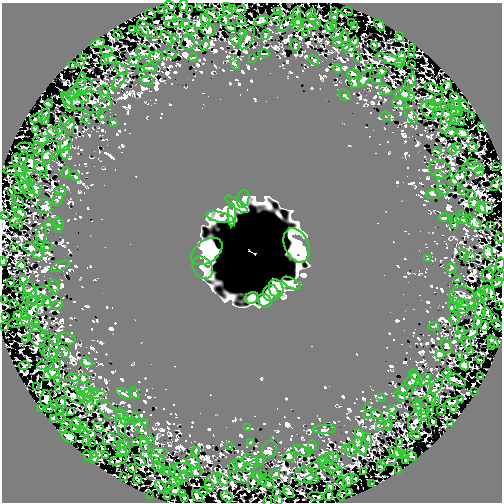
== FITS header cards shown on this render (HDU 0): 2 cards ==
NAXIS1  =                  500
NAXIS2  =                  500

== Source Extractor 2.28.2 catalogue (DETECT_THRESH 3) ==
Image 500 x 500 px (HDU 0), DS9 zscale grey, 1 PNG px = 1 image px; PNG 504 x 504 px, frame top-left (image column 1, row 500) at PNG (2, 3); each listed source drawn as its Kron ellipse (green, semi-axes under 4 px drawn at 4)
Background 26.5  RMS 5.2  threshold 15.6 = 3 sigma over >= 5 px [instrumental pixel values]
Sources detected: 478; all 478 listed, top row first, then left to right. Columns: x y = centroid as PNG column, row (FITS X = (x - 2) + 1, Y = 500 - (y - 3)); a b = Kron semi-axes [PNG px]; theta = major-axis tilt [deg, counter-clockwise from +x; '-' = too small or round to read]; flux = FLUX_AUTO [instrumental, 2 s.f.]
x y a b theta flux
170 6 6 2 -37 490
184 6 5 2 - 410
226 6 3 2 - 300
200 7 3 2 - 510
233 8 3 3 - 1300
189 9 3 2 - 290
241 10 5 2 - 750
162 11 3 2 - 240
228 11 5 4 - 920
277 12 3 2 - 340
297 12 4 3 - 580
334 12 3 2 - 220
347 12 6 3 -21 500
311 13 5 3 - 630
150 14 6 2 -25 220
213 15 7 3 -42 690
276 17 5 2 - 300
170 18 7 4 1 700
313 18 4 3 - 720
335 18 3 2 - 270
205 21 7 2 -68 340
225 21 5 3 - 330
242 21 4 2 - 270
261 21 7 3 22 1000
299 21 5 3 - 490
175 23 9 3 10 400
186 23 4 4 - 670
351 23 4 2 - 270
286 24 10 4 47 570
318 24 4 3 - 470
297 25 6 4 65 580
309 25 9 3 -18 520
333 25 3 2 - 340
379 25 7 3 -51 820
329 27 4 3 - 270
354 27 3 2 - 450
231 28 5 2 - 440
147 29 12 5 -39 1400
132 30 3 2 - 240
192 30 6 4 17 500
208 30 8 6 -18 750
143 31 7 4 -39 680
243 34 4 2 - 460
338 34 8 3 43 580
118 35 4 2 - 450
265 35 5 3 - 320
306 35 4 2 - 980
345 37 6 4 -78 510
400 37 5 3 - 590
167 38 8 3 -47 520
174 38 3 2 - 230
247 38 12 5 63 840
235 40 5 3 - 580
355 41 4 3 - 570
338 42 4 3 - 330
98 43 7 3 16 1200
188 43 7 6 - 1100
205 45 6 4 63 450
295 45 6 2 -79 430
374 46 3 2 - 800
345 47 3 2 - 360
349 49 6 3 2 480
412 49 3 2 - 290
107 52 6 5 - 970
143 52 7 5 -23 960
172 53 6 2 -46 250
264 54 5 2 - 440
411 54 3 3 - 650
83 57 3 2 - 560
156 57 7 5 11 790
401 57 5 5 - 590
193 58 4 3 - 240
252 58 3 2 - 210
357 58 3 2 - 250
110 59 7 4 -13 1800
390 59 13 4 -17 1000
104 60 4 2 - 410
314 60 5 3 - 460
134 61 5 3 - 440
81 62 3 2 - 270
235 63 7 4 -64 520
400 63 5 4 - 870
411 64 3 2 - 220
72 65 3 2 - 220
150 68 7 3 0 420
338 68 4 4 - 680
369 68 3 2 - 280
121 69 8 4 -38 490
141 69 3 2 - 250
382 72 4 3 - 510
353 74 6 4 7 530
365 79 9 4 57 610
82 80 8 2 82 440
147 80 6 3 -7 440
377 80 4 3 - 540
118 81 9 4 53 840
410 81 8 4 69 640
355 83 6 5 - 630
447 86 5 3 - 630
83 87 10 7 33 1700
434 89 9 3 -29 630
385 90 6 5 - 740
73 93 8 5 50 1600
104 93 7 4 -84 540
402 94 7 5 4 810
345 95 7 4 -45 530
407 95 7 5 -27 970
82 97 7 3 -48 800
455 97 5 3 - 640
72 100 12 6 -33 1800
437 100 7 3 37 680
91 102 20 10 -4 2600
399 102 7 4 -2 620
68 103 9 4 -75 760
49 104 4 2 - 540
452 104 4 3 - 360
456 105 5 4 - 530
434 106 8 4 -17 630
464 106 7 3 -47 1500
443 107 3 2 - 1400
96 108 2 2 - 240
429 109 9 7 -65 850
454 110 6 3 -11 630
438 113 5 3 - 420
459 113 3 2 - 250
44 115 7 4 51 1100
411 115 10 4 -55 710
102 116 4 3 - 340
386 116 5 4 - 410
472 116 3 2 - 330
37 118 7 3 24 400
86 119 4 3 - 480
446 119 15 5 78 1200
456 119 6 4 29 420
44 120 4 3 - 740
65 120 6 3 -39 2000
451 121 5 3 - 250
113 122 4 3 - 380
461 122 4 2 - 480
70 126 7 5 73 790
482 126 4 2 - 330
36 129 4 2 - 340
58 131 4 3 - 250
53 132 6 5 - 1300
451 132 5 3 - 530
463 133 6 3 -17 1100
41 140 7 4 1 540
64 145 9 5 37 810
25 147 8 2 -3 450
458 147 3 2 - 220
473 147 5 4 - 390
38 149 6 5 - 580
453 150 4 3 - 220
437 151 5 3 - 370
47 152 15 9 34 2100
65 153 6 4 71 470
47 157 6 5 - 520
24 158 5 3 - 490
16 159 5 4 - 2300
471 163 5 3 - 340
30 164 8 5 -87 1300
497 166 3 2 - 320
473 167 10 4 -2 840
41 169 7 5 -41 700
440 169 11 8 -27 1100
15 170 11 4 4 980
66 172 5 3 - 320
479 172 4 3 - 800
43 174 2 2 - 190
439 175 5 3 - 380
24 176 14 3 -52 1100
75 176 6 3 -46 430
458 178 10 5 41 830
21 179 6 3 -36 580
496 185 7 4 58 490
34 187 9 5 -55 960
27 188 8 5 -30 790
19 189 6 2 -35 510
443 189 7 4 -44 480
462 190 4 2 - 270
60 191 5 3 - 430
11 192 3 3 - 650
30 194 5 3 - 680
433 194 7 4 3 590
472 195 5 3 - 320
58 199 7 4 60 490
243 199 9 6 78 790
18 201 7 3 -31 330
474 202 5 5 - 830
237 204 13 4 -36 1900
45 206 7 7 - 1100
15 207 3 2 - 200
481 208 5 4 - 610
486 208 7 5 -12 1700
20 213 6 4 -28 830
4 215 3 2 - 310
232 215 11 3 89 1300
462 215 3 2 - 270
220 217 14 5 -13 1300
445 218 5 3 - 390
456 219 5 4 - 640
463 220 7 4 -10 590
15 221 7 3 51 1000
473 222 9 4 -40 1000
59 223 6 3 -54 400
49 224 4 3 - 290
19 225 4 2 - 630
454 225 3 2 - 510
490 225 3 2 - 250
58 228 3 3 - 410
42 236 10 5 82 860
500 237 5 2 - 360
40 244 6 2 -43 830
297 245 18 12 -66 5700
14 247 4 2 - 340
47 247 5 3 - 610
30 248 7 5 -27 1100
207 251 17 11 35 4900
489 253 7 4 -85 1400
464 254 5 3 - 380
38 255 5 3 - 410
470 257 5 3 - 390
427 258 3 3 - 260
3 261 4 2 - 390
500 264 6 3 76 750
22 266 4 3 - 420
60 266 10 4 23 650
203 268 12 9 -53 1700
452 268 5 4 - 380
492 269 3 2 - 520
488 275 7 6 - 930
501 276 5 3 - 310
457 279 4 2 - 260
23 280 3 3 - 1400
11 283 3 2 - 330
291 283 10 5 -28 750
497 283 6 2 30 420
55 287 7 5 -73 650
276 288 9 7 -72 2200
20 289 4 2 - 560
484 290 5 3 - 280
31 293 11 5 -73 1200
43 293 11 5 2 920
271 293 8 7 - 2500
490 293 8 3 -59 1200
481 295 5 2 - 360
26 297 4 2 - 470
463 297 13 10 -22 2100
484 297 3 2 - 290
252 298 7 5 23 580
5 299 3 2 - 320
41 300 5 3 - 360
33 301 7 4 30 1100
265 301 7 6 - 1200
458 301 6 3 -31 420
46 302 5 4 - 390
14 303 3 2 - 430
57 305 6 4 23 530
466 306 9 6 11 1200
500 306 3 2 - 350
25 307 4 2 - 400
454 307 6 4 -63 610
461 307 8 7 - 950
32 308 10 6 83 1100
481 310 8 5 82 1400
487 313 6 2 -64 460
5 316 3 2 - 720
18 316 4 3 - 460
26 317 3 2 - 600
495 318 3 2 - 310
454 320 5 5 - 520
23 322 6 3 9 980
15 323 7 2 -4 380
35 323 3 2 - 320
478 323 4 2 - 470
497 325 5 3 - 480
434 326 5 3 - 300
484 326 5 4 - 1200
5 327 3 2 - 420
33 328 7 3 -6 490
462 331 3 3 - 1300
472 333 7 4 36 740
45 335 5 3 - 240
458 336 5 3 - 340
38 337 10 8 -76 1400
25 339 4 2 - 310
67 339 9 5 -12 700
54 340 6 4 -68 430
493 342 7 3 -51 970
467 343 6 3 -67 320
446 346 7 5 -70 730
491 347 3 2 - 260
44 348 2 2 - 410
471 351 3 2 - 290
64 352 6 5 - 660
49 354 7 6 - 1100
54 355 7 4 -81 720
440 355 4 4 - 2600
460 357 2 2 - 280
480 360 2 2 - 230
87 362 6 4 -28 1000
24 365 5 2 - 290
42 366 4 3 - 630
464 366 5 3 - 690
52 371 12 5 49 1400
447 373 4 3 - 490
54 374 6 3 -26 540
414 375 6 4 -40 550
480 377 3 2 - 310
72 378 6 4 -1 490
84 379 5 4 - 430
57 380 4 3 - 630
412 380 8 5 46 750
425 380 7 4 44 640
456 380 10 5 -28 930
36 387 2 2 - 200
436 387 8 4 51 740
58 388 3 2 - 300
84 390 9 6 -26 1100
403 390 6 4 29 410
421 391 13 7 53 1400
474 392 3 2 - 480
90 393 8 4 12 680
135 393 6 3 -67 570
124 394 8 4 -28 640
74 395 11 6 -36 1500
96 395 10 3 8 700
82 396 4 3 - 240
400 396 6 3 -47 530
381 397 3 3 - 270
431 398 5 3 - 1000
46 399 8 5 87 1100
460 399 4 2 - 660
436 401 3 2 - 480
61 402 5 3 - 350
451 403 7 3 16 580
54 404 4 3 - 1300
418 406 7 3 87 430
90 407 6 4 77 880
368 407 3 2 - 190
49 408 5 2 - 350
41 409 3 2 - 260
393 409 4 3 - 410
431 409 3 2 - 250
108 410 13 6 -44 1300
422 410 7 4 -10 1000
441 410 4 2 - 320
454 410 4 2 - 400
60 411 3 2 - 240
70 412 4 3 - 400
122 414 7 3 -37 430
368 414 4 2 - 290
377 414 6 2 -27 330
424 415 5 3 - 470
54 418 3 3 - 780
61 418 5 3 - 440
136 418 5 3 - 400
393 418 3 2 - 330
125 420 4 4 - 330
415 421 11 6 75 1100
77 422 5 3 - 540
432 422 3 3 - 780
66 423 5 2 - 390
121 423 13 5 -83 980
145 423 4 2 - 340
450 424 2 2 - 1200
84 425 3 2 - 480
384 426 8 4 5 630
388 426 5 3 - 460
98 427 5 3 - 670
74 428 3 2 - 270
247 428 3 2 - 260
81 429 3 2 - 250
324 429 11 4 3 690
143 430 17 4 -49 1200
64 431 4 3 - 410
84 432 4 3 - 190
360 434 6 4 -47 530
92 435 3 3 - 1000
415 436 5 2 - 630
69 437 8 5 -26 1000
109 439 7 6 - 890
367 439 6 3 -68 770
140 441 8 3 12 640
87 442 4 2 - 500
91 442 3 2 - 240
250 442 4 2 - 210
400 442 4 3 - 380
358 443 6 4 72 450
124 444 4 3 - 990
145 446 7 4 -71 1100
312 446 5 3 - 310
230 447 4 3 - 290
102 448 3 2 - 250
122 448 7 4 -69 650
269 449 9 7 58 1000
346 449 4 3 - 480
351 449 6 6 - 860
363 450 5 3 - 360
124 451 7 2 24 530
196 451 4 3 - 320
302 451 9 4 -26 650
158 453 9 5 3 1100
395 453 6 3 -44 620
93 454 3 2 - 360
399 454 5 2 - 350
106 455 4 3 - 600
405 455 3 2 - 220
411 455 7 3 -43 520
88 456 6 2 -61 540
289 456 7 4 15 650
333 457 6 5 - 1300
156 458 7 4 -19 650
94 459 5 3 - 870
326 459 8 3 15 520
118 460 9 2 17 260
250 460 8 5 -23 810
140 461 6 3 -43 680
260 461 5 3 - 340
322 461 3 2 - 190
389 461 8 3 13 1600
406 461 4 2 - 300
193 462 7 5 -31 720
234 465 4 2 - 200
240 465 6 5 - 580
157 466 5 4 - 1200
251 466 8 3 34 470
315 466 7 3 26 750
330 466 8 3 -19 380
381 466 5 3 - 500
183 467 7 4 -7 450
132 468 4 3 - 780
161 468 3 3 - 1100
335 470 8 5 -30 870
165 471 4 3 - 260
170 471 6 3 -10 860
398 471 2 2 - 200
197 472 6 4 1 530
363 472 3 2 - 210
177 475 10 4 -58 880
262 475 3 2 - 390
274 475 5 4 - 600
305 475 11 7 7 1600
124 476 3 2 - 350
183 477 5 4 - 840
236 478 7 2 -37 460
355 478 3 2 - 340
138 479 4 3 - 410
260 479 8 4 -43 930
311 479 7 3 4 720
223 480 7 3 -45 530
348 480 7 4 59 1200
213 481 9 5 44 740
254 481 9 6 65 850
175 482 6 2 -20 540
342 483 5 3 - 340
267 484 7 4 -18 1300
371 484 4 3 - 580
169 486 3 2 - 230
210 486 6 3 -67 490
160 487 7 3 -55 540
330 487 3 3 - 390
175 490 6 2 11 480
203 491 4 2 - 430
277 492 3 3 - 340
289 492 6 3 -52 520
350 492 3 2 - 290
182 493 3 2 - 340
151 495 2 2 - 930
342 495 6 2 64 410
197 496 7 4 -54 910
316 496 7 2 -10 560
328 496 5 2 - 350
167 497 3 2 - 300
184 497 4 3 - 970
227 497 7 3 -40 720
278 501 4 3 - 370
267 502 3 2 - 300
At the frame edge (FLAGS 8, measured only in part): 8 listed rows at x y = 184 6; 500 237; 3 261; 500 264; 501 276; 500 306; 278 501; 267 502